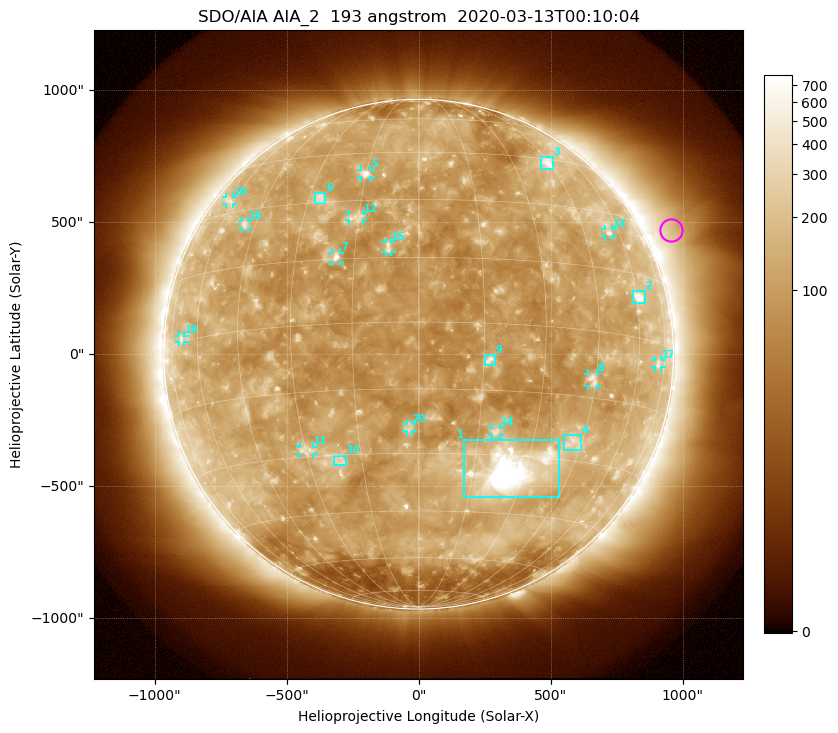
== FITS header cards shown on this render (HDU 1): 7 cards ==
TELESCOP= 'SDO/AIA'
INSTRUME= 'AIA_2'
WAVELNTH=                  193
WAVEUNIT= 'angstrom'
DATE-OBS= '2020-03-13T00:10:04.84'
CTYPE1  = 'HPLN-TAN'
CTYPE2  = 'HPLT-TAN'

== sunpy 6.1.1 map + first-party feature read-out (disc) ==
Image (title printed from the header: SDO/AIA AIA_2  193 angstrom  2020-03-13T00:10:04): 1024 x 1024 px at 2.4 arcsec/px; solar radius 966 arcsec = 402 px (full disc in frame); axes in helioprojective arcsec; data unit not stated in the header (colour bar unlabelled)
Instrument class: DISC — disc imager (sunpy class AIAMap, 193 A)
Bright regions (active regions / flare kernels): reference = the median radial profile (limb darkening/brightening removed); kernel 9 px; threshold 5 sigma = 173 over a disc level ~109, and >= 1.15x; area >= 12 px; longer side >= 10 px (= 24 arcsec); searched inside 0.97 R_sun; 21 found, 20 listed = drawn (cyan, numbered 1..; 13 of them under ~33 arcsec drawn as corner ticks so the feature stays visible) (cap 20 boxes per figure: the strongest are kept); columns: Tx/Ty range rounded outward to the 5 arcsec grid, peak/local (2 s.f.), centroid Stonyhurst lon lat
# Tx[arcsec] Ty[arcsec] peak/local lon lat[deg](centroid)
1 170..535 -540..-325 17 +26 -33
2 810..860 190..240 9.3 +61 +9
3 460..510 700..750 4.8 +44 +44
4 550..615 -365..-305 3.7 +42 -26
5 -220..-180 670..700 5.4 -15 +38
6 -390..-350 570..610 3.9 -27 +31
7 -330..-295 350..385 6.4 -19 +16
8 640..675 -120..-75 4.6 +44 -11
9 250..290 -40..-5 5.4 +16 -8
10 -320..-275 -420..-385 3.5 -21 -31
11 -450..-395 -380..-350 3.3 -30 -28
12 -265..-210 505..530 3.1 -16 +25
13 705..735 445..475 4.1 +55 +24
14 275..310 -310..-275 4.3 +19 -24
15 -125..-100 385..425 3.9 -7 +18
16 -670..-645 475..505 3.3 -49 +26
17 895..920 -50..-25 2.8 +71 -5
18 -730..-700 565..595 2.6 -63 +34
19 -910..-885 45..70 2.7 -68 +1
20 -45..-25 -295..-265 3.2 -2 -24
Off-limb structures (1.02-1.3 R_sun): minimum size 162 px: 4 found; the strongest spans PA ~270..315 deg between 1.02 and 1.3 R_sun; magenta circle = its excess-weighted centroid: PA ~295 deg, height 1.1 R_sun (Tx ~955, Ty ~470 arcsec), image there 2.4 x the reference